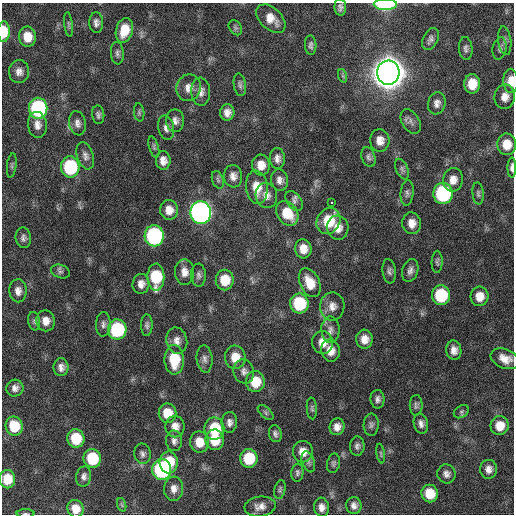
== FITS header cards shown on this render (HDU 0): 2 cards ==
NAXIS1  =                  512 / Axis length
NAXIS2  =                  512 / Axis length

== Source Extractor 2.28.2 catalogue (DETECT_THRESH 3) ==
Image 512 x 512 px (HDU 0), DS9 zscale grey, 1 PNG px = 1 image px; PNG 516 x 516 px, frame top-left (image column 1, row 512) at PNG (2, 3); each listed source drawn as its Kron ellipse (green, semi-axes under 4 px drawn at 4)
Background 122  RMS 12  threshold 35.8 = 3 sigma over >= 5 px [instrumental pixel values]
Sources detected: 143; all 143 listed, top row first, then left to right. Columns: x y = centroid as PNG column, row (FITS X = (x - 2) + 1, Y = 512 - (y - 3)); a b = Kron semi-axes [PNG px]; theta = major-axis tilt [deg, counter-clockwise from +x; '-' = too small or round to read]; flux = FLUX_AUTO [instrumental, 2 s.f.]
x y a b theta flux
385 4 11 5 0 5.3e+04
340 7 8 6 -85 2.7e+03
271 19 17 10 -43 1.1e+04
96 23 10 7 -89 3.5e+03
69 24 12 4 -83 1.7e+03
235 28 8 6 -55 1.9e+03
124 30 12 8 75 1.6e+04
4 32 10 6 89 2.0e+04
27 37 10 8 -84 1.4e+04
430 39 12 7 63 3.2e+03
505 41 14 6 -83 3.7e+03
311 45 10 6 -86 2.5e+03
466 49 11 7 -87 2.9e+03
500 49 11 7 81 2.7e+03
117 53 11 6 -86 2.6e+03
19 72 11 10 - 5.3e+03
388 73 12 11 - 2.5e+06
343 76 7 4 -71 1.4e+03
511 81 12 7 -89 9.0e+03
472 84 9 8 - 1.4e+04
240 85 11 6 -80 2.6e+03
189 88 13 12 - 7.2e+03
201 92 14 9 -86 5.7e+03
505 97 12 10 83 6.9e+03
437 103 11 8 75 4.5e+03
38 108 10 9 - 1.2e+05
139 112 9 5 -81 1.6e+03
227 112 8 7 - 5.3e+03
98 115 9 6 -82 2.5e+03
175 121 11 9 -90 4.4e+03
411 122 13 8 -58 3.7e+03
77 123 12 8 -80 4.3e+03
37 125 13 9 -84 6.4e+03
166 128 12 8 -79 4.2e+03
380 140 11 9 -86 7.4e+03
507 144 11 9 -89 1.2e+04
154 147 11 5 -73 1.8e+03
85 156 14 8 -72 4.3e+03
368 157 10 6 -69 2.5e+03
277 158 10 7 -88 4.5e+03
163 161 9 7 -89 5.8e+03
12 165 12 4 83 1.8e+03
261 165 10 9 - 9.3e+03
70 167 10 9 - 6.6e+04
512 167 10 4 90 2.9e+03
402 169 11 6 -66 2.5e+03
233 176 11 9 -82 5.4e+03
218 180 9 5 -71 2.1e+03
280 180 11 8 -79 4.7e+03
453 180 12 10 78 7.5e+03
257 187 17 11 -83 1.4e+04
407 193 13 6 85 2.8e+03
443 193 10 9 - 9.8e+04
478 193 11 5 -85 2.2e+03
266 195 12 10 -79 7.0e+03
294 201 11 7 -54 2.8e+03
331 203 3 3 - 1.1e+04
169 210 10 9 - 8.1e+03
201 213 11 10 - 4.2e+05
287 213 13 10 -55 2.0e+04
328 221 13 11 60 2.7e+04
412 223 11 9 -81 7.7e+03
338 228 12 10 -75 8.5e+03
154 236 10 9 - 1.4e+05
23 238 10 7 -82 3.2e+03
303 249 9 8 - 9.5e+03
437 262 11 5 89 2.1e+03
410 270 11 8 74 3.8e+03
389 271 12 6 -82 2.8e+03
60 272 10 6 -18 2.3e+03
184 272 13 9 -86 6.9e+03
198 275 11 7 -88 3.0e+03
156 277 13 8 -90 4.0e+04
225 280 10 9 - 1.7e+04
310 283 15 10 -65 1.5e+04
141 284 10 8 85 5.7e+03
18 291 11 8 -88 5.4e+03
441 295 10 9 - 4.4e+04
479 296 10 9 - 1.0e+04
299 303 10 9 - 4.6e+04
332 306 14 12 89 7.8e+03
34 321 9 6 -79 2.1e+03
46 321 10 9 - 7.7e+03
103 324 12 7 87 3.5e+03
147 325 11 6 89 2.5e+03
117 329 10 9 - 6.8e+04
330 330 13 9 -90 4.5e+03
364 339 9 8 - 7.8e+03
177 341 13 10 -77 6.3e+03
322 342 11 10 - 9.4e+03
454 350 10 7 -82 5.8e+03
330 351 11 9 -74 8.7e+03
235 357 12 10 -84 1.3e+04
205 359 14 8 -85 4.0e+03
505 359 15 9 -22 9.2e+03
174 360 14 9 -88 2.9e+04
61 367 9 7 -90 4.4e+03
244 372 12 10 -75 4.7e+03
255 382 10 9 - 2.0e+04
15 388 8 8 - 4.2e+03
378 399 9 7 -88 3.3e+03
416 405 10 6 89 2.3e+03
312 408 11 5 -86 2.0e+03
266 412 9 5 -42 1.7e+03
461 412 8 6 35 1.9e+03
168 413 9 9 - 1.7e+04
229 422 10 7 86 4.2e+03
421 424 10 7 -76 4.0e+03
371 425 11 7 88 2.9e+03
14 426 9 8 - 2.4e+04
175 426 11 9 90 7.4e+03
500 426 9 9 - 1.2e+04
337 427 8 7 - 5.7e+03
214 429 11 10 - 3.4e+04
275 434 8 6 -77 2.7e+03
76 438 9 8 - 2.6e+04
215 440 10 9 - 2.0e+04
174 441 10 8 -87 3.8e+03
199 442 10 9 - 1.2e+04
357 446 9 7 88 2.9e+03
303 452 11 10 - 9.1e+03
142 454 10 8 -79 3.2e+03
381 454 10 3 -80 1.1e+03
92 458 9 9 - 3.4e+04
249 458 9 8 - 3.3e+04
169 462 11 9 87 2.3e+04
308 462 11 6 -70 2.4e+03
333 463 10 6 79 2.1e+03
489 469 9 8 - 5.2e+03
162 470 10 9 - 1.3e+05
297 473 9 6 84 2.2e+03
446 474 9 9 - 4.2e+03
84 476 10 7 79 3.6e+03
7 479 9 8 - 1.8e+04
174 489 12 9 85 6.0e+03
280 489 9 5 77 1.9e+03
430 494 9 8 - 1.7e+04
122 505 7 4 -71 1.2e+03
354 505 8 7 - 4.2e+03
260 506 15 10 6 6.9e+03
322 507 9 7 -84 5.6e+03
75 509 9 8 - 9.9e+03
25 514 9 3 0 1.3e+03
At the frame edge (FLAGS 8, measured only in part): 5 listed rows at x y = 385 4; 4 32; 511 81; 512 167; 25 514